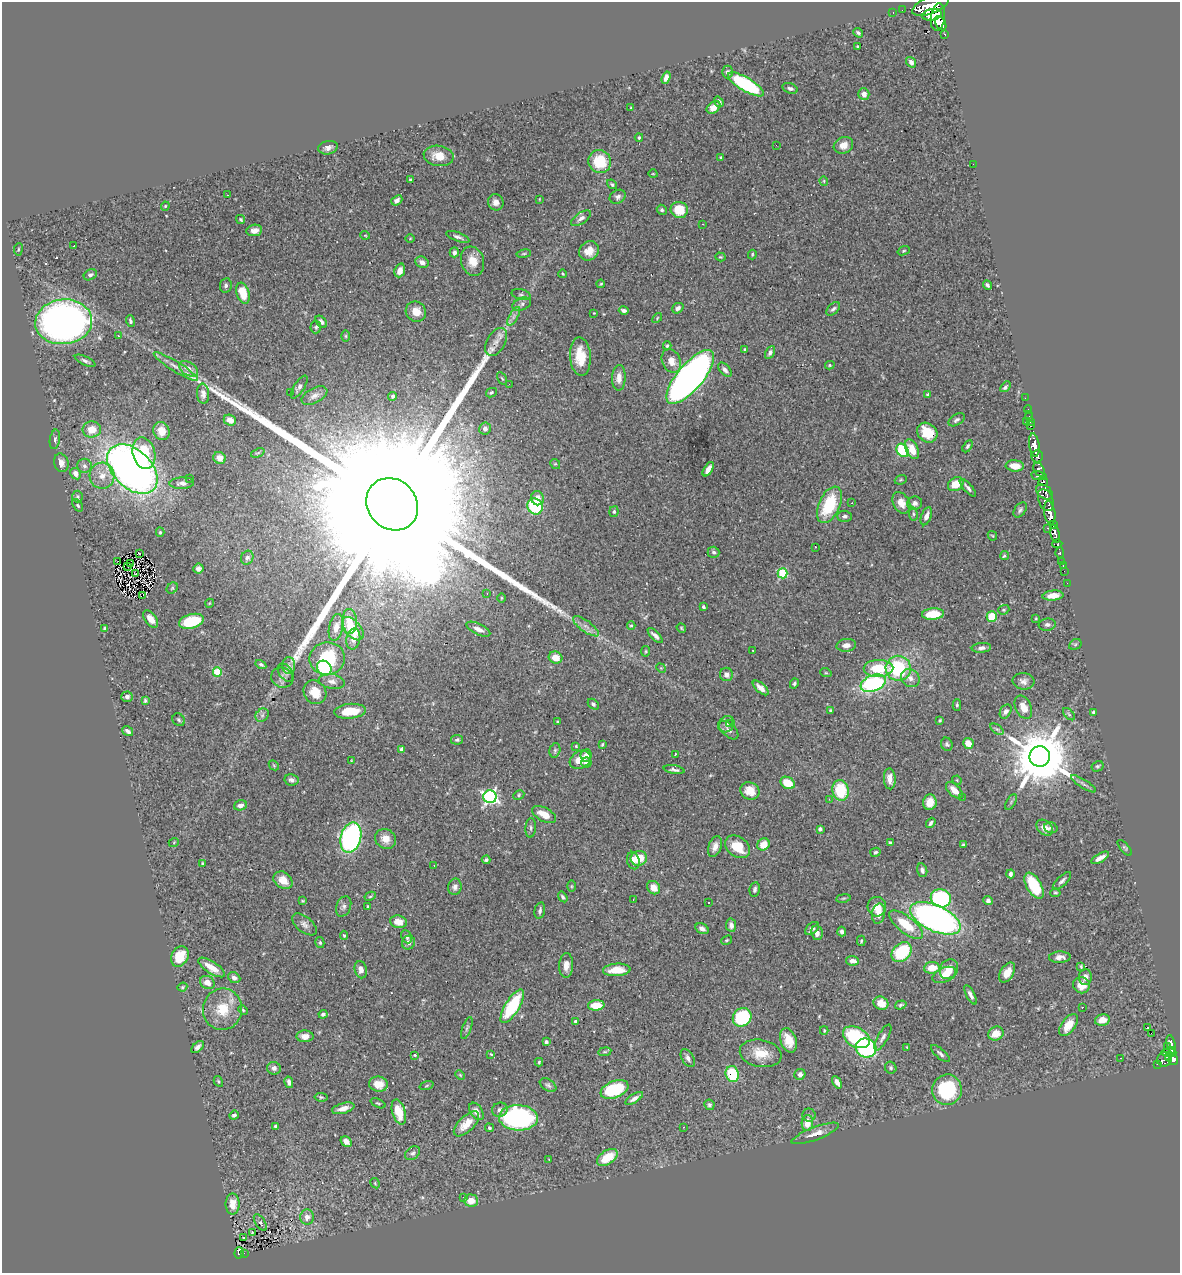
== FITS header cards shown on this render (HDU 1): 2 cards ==
NAXIS1  =                 1178
NAXIS2  =                 1271

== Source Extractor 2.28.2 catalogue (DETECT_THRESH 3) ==
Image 1178 x 1271 px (HDU 1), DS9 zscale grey, 1 PNG px = 1 image px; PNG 1182 x 1275 px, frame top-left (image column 1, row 1271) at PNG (2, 2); each listed source drawn as its Kron ellipse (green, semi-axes under 4 px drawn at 4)
Background 0.809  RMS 0.024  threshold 0.0728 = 3 sigma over >= 5 px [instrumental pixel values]
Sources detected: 440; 1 with non-positive FLUX_AUTO (blend fragments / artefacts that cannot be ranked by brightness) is neither listed nor drawn; the other 439 listed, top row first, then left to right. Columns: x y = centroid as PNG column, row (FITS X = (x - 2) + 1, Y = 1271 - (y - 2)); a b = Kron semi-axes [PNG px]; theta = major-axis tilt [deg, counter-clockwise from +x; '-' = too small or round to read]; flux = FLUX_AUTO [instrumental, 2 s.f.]
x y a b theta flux
930 5 19 8 21 2900
902 10 2 2 - 4.2
893 12 3 2 - 13
932 15 10 5 12 1300
938 17 14 7 83 1600
941 23 8 5 -61 830
858 33 5 4 - 3.1
944 34 3 3 - 15
857 47 3 2 - 1.4
911 62 5 4 - 4.9
728 72 6 5 - 4.5
666 78 6 4 72 8.7
746 84 20 7 -31 170
790 88 8 5 -16 4.5
864 94 6 5 - 9.4
719 102 6 4 -54 4.1
714 107 8 5 36 13
631 108 3 3 - 1.3
639 137 4 3 - 2.1
776 145 2 2 - 14
843 145 10 8 27 13
328 148 10 6 12 8
439 156 15 10 -10 23
721 157 3 3 - 2
600 162 11 11 - 63
973 164 2 2 - 1.2
653 174 4 3 - 1.2
410 180 3 2 - 1.8
824 181 4 4 - 1.7
612 184 5 4 - 2.9
227 195 2 2 - 0.99
618 197 8 6 30 5.4
539 199 3 2 - 1.1
397 200 6 4 39 4.8
496 202 8 7 - 9.1
165 206 4 4 - 1.9
662 210 5 4 - 3.2
679 210 9 8 - 43
581 218 11 5 35 7.1
241 219 5 3 - 2
703 224 2 2 - 1.1
254 230 8 5 9 9.4
365 235 5 3 - 1.3
458 237 12 4 -20 5.1
410 239 5 3 - 1.3
74 245 3 2 - 3.7
18 249 6 3 82 1.7
589 251 10 9 - 20
904 251 6 4 20 2.4
454 252 5 4 - 5.3
524 254 7 3 9 2.3
752 254 5 3 - 2
720 257 5 4 - 1.9
473 261 15 11 -73 24
422 262 7 5 -26 8.2
400 270 7 5 70 9.5
563 274 4 3 - 1.7
90 275 7 5 30 3.9
601 284 4 3 - 1.6
226 285 7 6 - 4.7
987 285 5 3 - 3.4
243 293 11 6 -73 36
521 295 10 5 -15 4.5
522 304 9 6 22 5.6
678 308 6 5 - 6.1
833 309 8 5 44 4.1
624 310 5 3 - 4.5
416 312 10 9 - 21
594 313 2 2 - 1.2
514 316 10 4 61 6.3
657 318 6 3 48 1.7
130 321 6 3 -72 3.1
64 322 28 22 6 1000
321 322 7 4 -49 5.4
316 327 6 5 - 3
118 336 3 2 - 2.7
346 336 6 4 -89 2
496 342 15 9 60 14
667 346 4 3 - 2
744 350 3 3 - 2.1
770 353 7 4 63 4.4
580 356 19 10 -86 40
85 361 11 3 -25 4.2
671 361 12 9 -64 17
830 365 5 4 - 2.2
176 367 26 5 -32 12
188 369 10 6 -32 12
725 370 8 5 -47 5.5
690 377 33 13 50 1200
619 378 13 7 88 13
502 379 7 3 -62 1.9
509 384 2 2 - 1.7
299 387 13 5 57 6.2
1006 387 6 3 49 4.7
291 393 2 2 - 0.93
491 393 5 4 - 2.8
203 394 10 6 -85 6.9
928 395 4 3 - 3.1
314 396 14 7 28 9.3
393 396 4 4 - 2.6
1025 398 2 2 - 5.5
1028 410 4 3 - 18
1029 416 5 2 - 13
230 420 6 5 - 15
956 420 9 5 33 4.2
1026 421 2 2 - 28
1031 422 3 2 - 24
1031 426 3 2 - 17
485 428 6 6 - 7.2
92 429 9 8 - 22
161 431 9 8 - 21
927 433 11 9 -44 38
55 439 10 5 80 4.3
1034 445 12 5 -82 990
968 446 7 4 58 3.2
912 449 10 6 -65 23
903 450 7 5 -56 99
144 453 16 11 -75 64
258 453 7 3 22 2.1
1037 456 6 6 - 330
220 458 6 5 - 17
61 463 9 7 -72 9.8
555 464 5 4 - 2.1
84 466 7 7 - 5.4
1015 466 9 5 -4 17
132 469 30 19 -43 1100
708 469 8 4 59 10
1039 470 7 5 -61 280
76 474 6 5 - 10
102 476 13 12 - 20
1039 476 8 3 -9 260
190 478 2 2 - 1.1
901 480 6 4 20 2.3
1043 482 5 3 - 170
182 483 12 5 3 6.1
956 484 8 6 35 32
968 488 11 4 -48 5.4
1044 492 9 6 -35 230
77 497 6 5 - 3
537 498 7 6 - 13
1046 500 11 7 -68 610
852 503 3 2 - 1.4
901 503 11 8 -61 16
915 503 7 6 - 6
392 504 27 24 -47 320000
78 505 7 4 -54 2.9
829 505 19 10 65 83
535 506 8 7 - 84
1020 510 8 5 53 3.9
614 512 5 4 - 3.7
1050 513 12 5 -81 1500
913 514 7 3 -82 2.4
845 516 7 5 -2 4.4
926 516 9 5 69 10
1053 525 4 3 - 240
1048 528 3 2 - 11
160 532 5 4 - 2.3
1055 534 9 4 -77 740
992 536 5 3 - 1.4
1057 544 5 4 - 150
815 547 3 2 - 2.5
714 552 6 5 - 3.4
139 553 2 2 - 1.2
1060 553 5 3 - 140
1004 556 5 4 - 2.3
247 558 7 6 - 3.8
118 561 2 2 - 2.3
1062 562 3 3 - 23
130 564 2 2 - 1.3
1063 565 3 2 - 9.2
128 566 3 2 - 0.94
198 569 5 5 - 6.1
1064 571 2 2 - 5.7
783 573 5 5 - 100
136 574 3 2 - 2.2
1067 583 2 2 - 3.6
172 588 6 5 - 2.4
487 593 3 2 - 7.6
143 595 2 2 - 220
1053 596 10 5 6 17
501 598 5 3 - 1.5
210 603 4 3 - 1.2
704 607 4 3 - 5.4
1004 610 6 4 20 2.4
933 614 11 5 4 37
992 617 5 5 - 39
1036 618 3 2 - 1.3
151 619 10 5 -53 11
191 621 12 7 15 79
350 621 12 7 -87 18
1047 625 8 6 7 5.4
586 626 15 5 -36 10
631 626 4 4 - 1.8
336 627 14 7 77 13
105 628 4 3 - 3.3
681 628 5 4 - 1.9
353 629 14 8 -49 46
478 629 13 5 -26 12
655 636 9 4 -44 6.6
353 639 11 7 79 12
1075 644 6 5 - 2.8
846 645 10 6 7 10
981 648 9 5 6 6.2
753 650 3 2 - 2
646 651 5 4 - 2
327 658 17 16 - 94
556 658 7 6 - 20
261 664 6 4 -31 3.4
289 666 8 6 90 5.7
324 668 8 6 -44 120
661 668 5 4 - 2
878 668 15 8 2 59
898 668 12 12 - 120
217 672 4 4 - 67
286 673 10 6 -52 5.3
826 673 6 3 -18 1.7
726 674 7 6 - 8.9
282 677 11 10 - 7.7
910 678 10 8 -37 10
332 681 13 7 -10 9.2
1023 681 11 8 -7 7.3
873 683 13 8 22 230
794 684 5 4 - 2.8
761 688 10 4 -42 10
315 692 12 11 - 27
127 697 5 5 - 5.5
145 700 4 3 - 2.5
593 704 6 4 -45 3.5
957 705 5 4 - 2.8
1023 707 12 8 -65 18
350 711 16 7 6 38
830 711 3 3 - 2.2
1006 711 7 5 59 5.7
1094 712 3 3 - 3.7
1069 714 7 4 -46 2.9
262 715 7 6 - 4.7
179 720 7 5 -48 3.4
940 720 3 2 - 1.6
558 722 4 3 - 2.1
730 723 3 2 - 2.7
726 724 9 7 46 6.5
997 729 7 4 -36 3.2
729 730 11 6 -42 7.2
128 731 6 3 -36 4.9
457 740 6 5 - 3.5
968 743 5 5 - 17
602 744 3 2 - 1.7
947 744 7 5 -66 3.6
576 746 3 3 - 1.4
402 749 4 4 - 13
555 750 7 5 75 3.2
675 754 3 2 - 1.8
586 755 6 5 - 8.6
1040 756 10 10 - 13000
580 760 11 8 30 22
351 761 4 3 - 1.4
586 762 5 5 - 8.7
274 765 5 3 - 1.5
1098 766 6 5 - 2.8
674 770 10 4 -10 4.8
890 779 10 6 -87 13
292 780 7 5 -12 5.8
957 780 5 4 - 1.7
788 783 7 5 -29 36
1083 784 14 4 -32 4.8
840 790 10 8 -80 74
954 790 10 5 -44 15
750 791 10 8 -29 18
519 795 6 4 26 2.3
490 797 6 6 - 410
962 797 3 2 - 3.1
829 799 3 2 - 1.7
930 802 8 6 76 24
1011 802 9 3 59 3
240 805 6 5 - 7.5
544 814 13 6 -28 21
931 823 5 3 - 3.7
531 828 10 5 87 4
1045 828 9 6 -41 13
1051 828 7 5 -19 3.1
820 829 4 4 - 6.1
351 837 15 10 74 290
386 839 11 9 -32 17
174 842 5 3 - 1.4
890 843 4 3 - 2.5
763 844 6 5 - 24
963 845 4 3 - 2.7
715 846 11 6 72 11
737 847 14 10 -35 42
1125 848 10 3 -49 2.5
875 852 5 4 - 2.7
639 858 8 7 - 32
1100 858 10 4 29 8.7
486 860 4 4 - 2.8
633 860 9 6 -75 9.9
202 863 4 3 - 2
434 865 3 2 - 1.8
922 870 7 5 -76 4.7
1010 874 4 3 - 5.6
283 880 10 8 -36 20
1062 881 12 5 44 5
571 886 6 4 90 1.7
1034 886 14 7 -60 71
455 887 8 6 79 6.6
654 888 7 6 - 18
755 889 7 5 80 4
1055 893 5 4 - 2.1
370 896 6 4 27 2
563 897 6 4 -57 3.4
843 898 7 3 9 2.1
941 898 10 9 - 200
633 899 2 2 - 0.95
302 901 3 2 - 1.6
988 901 5 4 - 5.1
708 902 2 2 - 1.6
368 906 4 3 - 1.5
344 907 10 7 67 5.8
877 907 10 9 - 19
540 910 8 5 77 4.5
879 914 10 6 80 14
935 918 27 13 -25 740
398 922 8 6 -10 18
304 924 14 7 -39 8.6
731 925 7 5 -80 6.6
906 925 20 8 -38 46
812 928 8 5 42 6.4
702 929 7 5 -30 6.7
842 932 5 4 - 5.1
817 933 7 5 -79 9.2
344 935 4 4 - 2
407 937 7 5 -67 4.5
726 940 6 4 38 2.2
861 941 5 3 - 2
320 943 5 4 - 2.5
408 943 7 6 - 6.2
902 952 11 8 45 100
180 956 11 8 63 38
1060 957 11 5 2 8.6
852 961 6 5 - 11
566 965 12 7 86 13
1081 966 4 3 - 1.7
211 967 15 6 -32 21
932 968 8 5 5 24
949 969 10 8 54 25
361 970 9 6 -77 10
617 970 14 6 3 27
1007 973 11 6 58 21
944 975 12 7 23 15
1085 977 8 6 82 9.4
234 978 6 5 - 5.9
207 982 8 6 -28 14
1081 985 8 8 - 21
182 987 5 3 - 2.2
970 995 11 4 -62 6.4
881 1003 7 6 - 20
596 1005 8 5 4 32
901 1005 6 4 18 2.7
512 1006 19 7 58 100
1082 1007 3 2 - 1.4
222 1009 21 19 82 44
243 1010 5 3 - 1.7
323 1014 4 4 - 4.4
742 1017 10 8 40 110
1102 1020 7 5 12 18
576 1021 3 3 - 5.1
1069 1025 13 7 54 26
1147 1027 3 3 - 13
467 1028 12 4 70 4.4
824 1030 4 4 - 1.7
1151 1033 2 2 - 1100
996 1034 8 6 22 23
305 1036 8 6 -1 10
856 1037 14 9 -30 140
883 1037 15 5 60 6.6
788 1040 12 8 -71 24
546 1042 4 3 - 3.9
1171 1044 9 4 -76 150
198 1047 7 4 44 6.6
907 1047 3 2 - 1.6
1167 1047 2 2 - 5.1
866 1048 10 9 - 170
1172 1050 4 3 - 96
605 1052 7 3 9 2
761 1053 21 13 -10 32
1169 1053 7 3 -1 60
491 1054 4 3 - 1.6
940 1054 12 4 -41 4.9
415 1055 3 3 - 1.8
1169 1057 4 3 - 170
688 1058 10 6 -58 6.5
1120 1058 2 2 - 1.4
1164 1059 7 7 - 240
1173 1060 5 5 - 320
539 1062 4 3 - 2.1
1157 1064 3 2 - 11
274 1068 7 6 - 7.3
891 1068 6 5 - 3.1
732 1074 8 6 -75 78
800 1074 5 5 - 6.6
460 1075 5 4 - 1.9
218 1081 6 4 -60 2.2
289 1082 6 4 -79 6.7
837 1082 7 4 -60 7.9
378 1084 9 7 -8 19
548 1085 9 5 -33 4.4
427 1086 7 3 19 1.8
615 1089 14 8 22 100
947 1090 15 15 - 98
321 1097 6 4 -8 2.4
634 1098 10 4 32 7.2
378 1103 8 4 -24 2.4
709 1105 5 5 - 3.4
343 1108 11 5 14 12
500 1110 8 7 - 5.6
476 1111 9 6 -57 11
399 1112 13 6 -74 33
234 1115 5 4 - 4.2
809 1115 6 6 - 3.6
518 1118 19 13 -2 300
807 1123 8 5 85 24
466 1124 16 7 45 26
275 1126 3 3 - 3.5
683 1127 2 2 - 1.6
489 1128 4 4 - 2.1
815 1133 25 6 21 14
346 1141 6 5 - 9.4
413 1153 8 6 38 4.3
607 1157 12 7 33 39
549 1159 3 2 - 1.4
375 1183 5 3 - 1.5
463 1197 3 2 - 1.9
471 1201 7 6 - 19
233 1204 10 7 -90 21
307 1217 7 7 - 11
260 1223 9 5 -57 2.8
252 1232 3 2 - 1.2
243 1237 3 2 - 4.8
239 1253 6 4 82 71
244 1253 2 2 - 4.2
At the frame edge (FLAGS 8, measured only in part): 1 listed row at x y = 930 5
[1 non-positive-flux detection neither listed nor drawn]